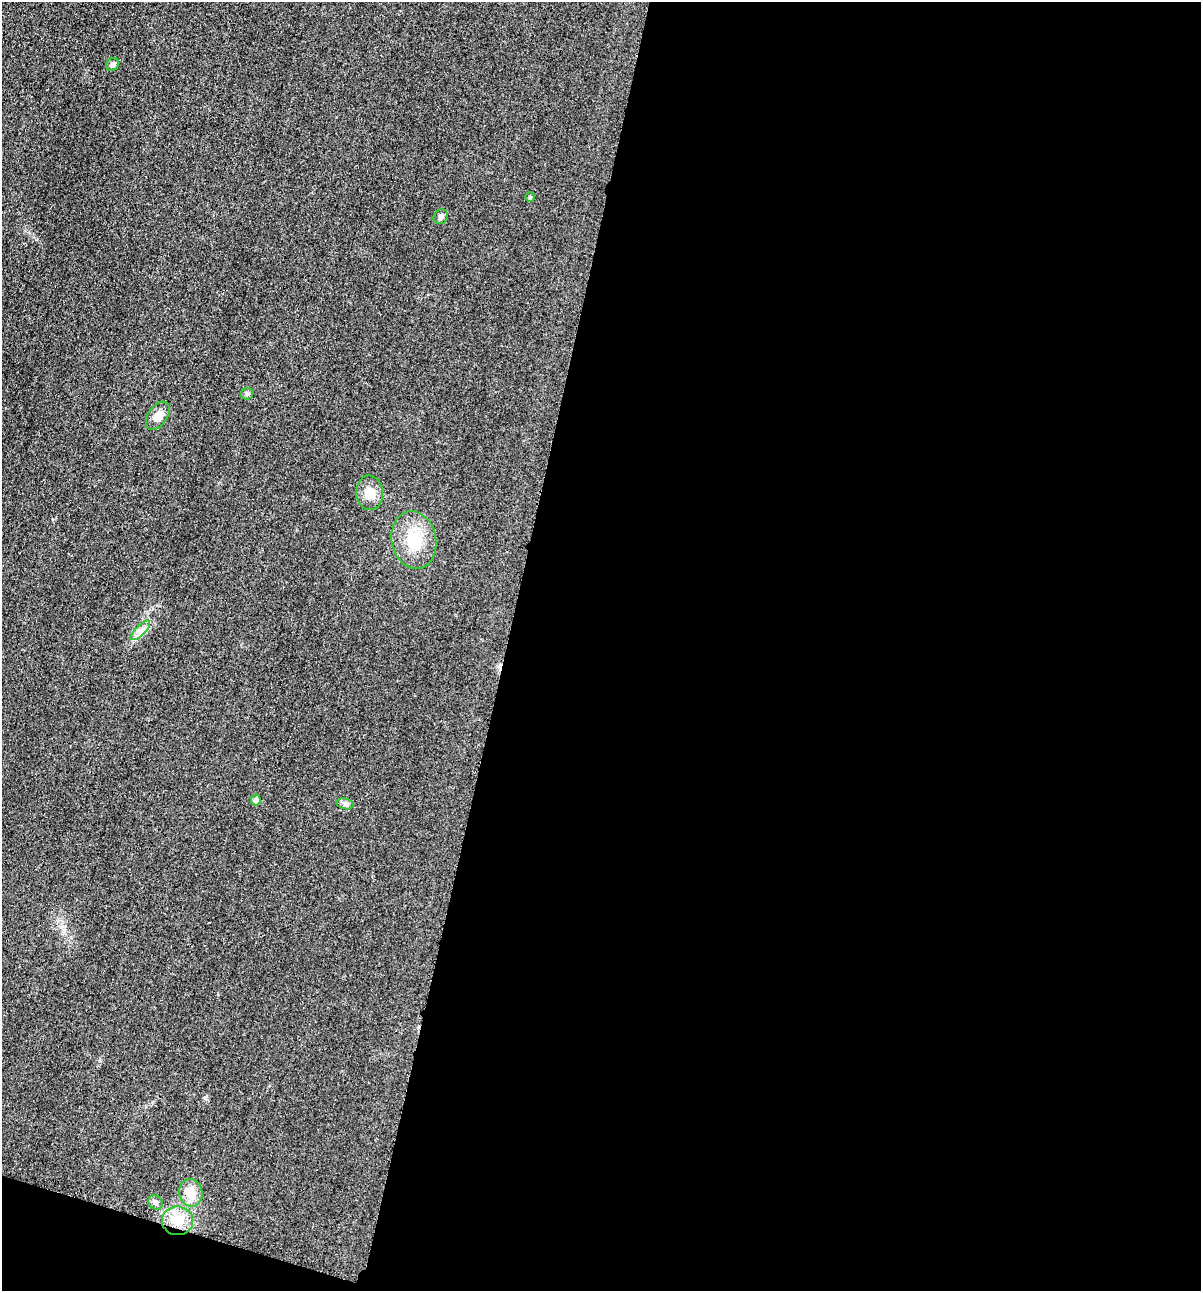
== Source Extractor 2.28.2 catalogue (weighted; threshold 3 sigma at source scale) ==
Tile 16 of 4 x 4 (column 4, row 4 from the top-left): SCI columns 3742-4940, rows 19-1307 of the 5206 x 5195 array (HDU 1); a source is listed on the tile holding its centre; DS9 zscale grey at full resolution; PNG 1203 x 1293 px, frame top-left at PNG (2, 2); each listed source drawn as its Kron ellipse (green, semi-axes under 4 px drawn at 4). Shown black and unused: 59% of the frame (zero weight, under 3 of 4 exposures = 2% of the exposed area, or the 3 px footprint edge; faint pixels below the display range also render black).
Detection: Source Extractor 2.28.2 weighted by HDU 2 'WHT'; one run over the whole footprint, this tile lists its part. Background 0.0289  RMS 0.0059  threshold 0.0264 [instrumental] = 3 sigma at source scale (4.5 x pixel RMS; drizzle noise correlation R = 1.50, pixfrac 1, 0.05/0.05 arcsec/px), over >= 5 px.
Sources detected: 13; all 13 listed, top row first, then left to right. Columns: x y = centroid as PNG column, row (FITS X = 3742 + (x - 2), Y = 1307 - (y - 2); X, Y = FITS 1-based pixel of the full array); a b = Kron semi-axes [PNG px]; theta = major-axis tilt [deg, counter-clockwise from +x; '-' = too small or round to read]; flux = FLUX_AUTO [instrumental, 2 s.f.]
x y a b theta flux
112 64 7 6 - 1.5
530 197 4 4 - 0.82
441 217 8 7 - 1.7
247 394 6 5 - 1.2
158 416 16 9 55 5.5
370 493 17 13 -87 6.9
414 540 29 22 -78 20
140 630 13 5 45 3.2
256 800 5 5 - 2.1
345 804 9 5 -14 1.6
191 1193 14 11 -77 9
155 1202 8 6 -42 1.5
178 1221 15 14 - 11